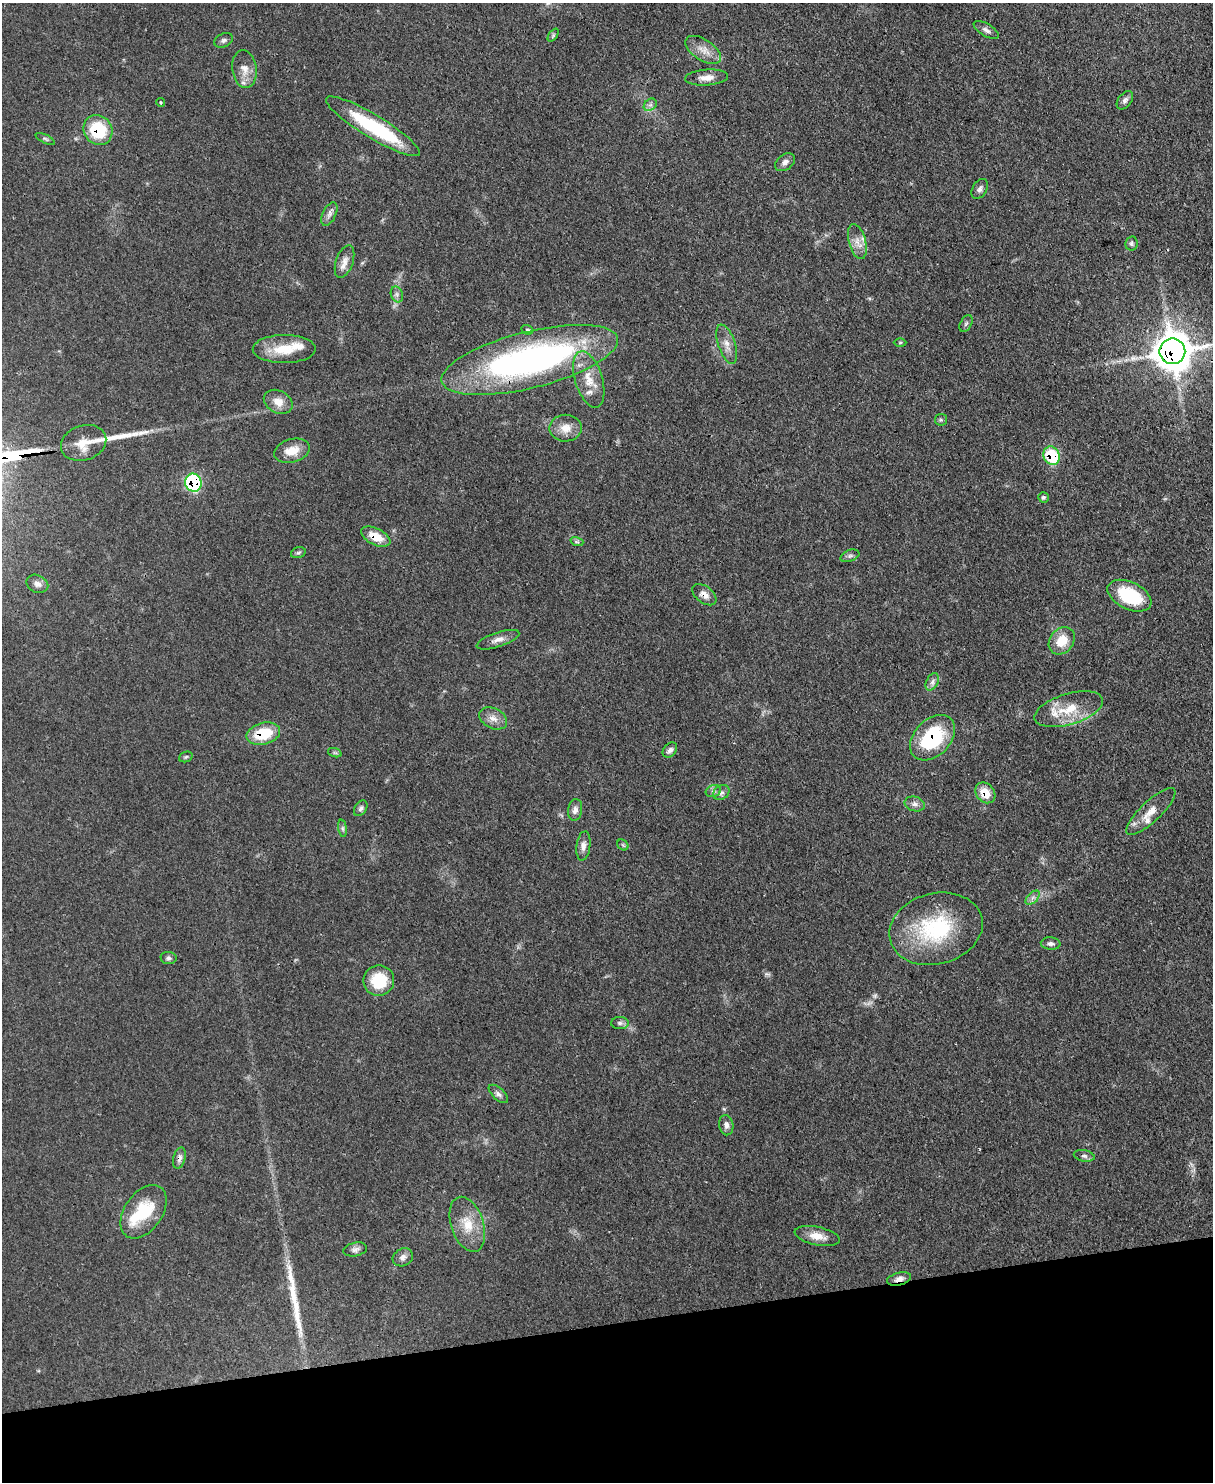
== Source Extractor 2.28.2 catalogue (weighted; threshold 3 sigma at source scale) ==
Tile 10 of 4 x 3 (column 2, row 3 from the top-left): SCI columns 1290-2500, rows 216-1695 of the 5000 x 4982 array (HDU 1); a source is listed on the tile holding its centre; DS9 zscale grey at full resolution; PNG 1215 x 1484 px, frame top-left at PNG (2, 3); each listed source drawn as its Kron ellipse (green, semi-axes under 4 px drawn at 4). Shown black and unused: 11% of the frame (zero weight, under 3 of 4 exposures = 9% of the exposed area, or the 3 px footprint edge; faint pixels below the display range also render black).
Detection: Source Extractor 2.28.2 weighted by HDU 2 'WHT'; one run over the whole footprint, this tile lists its part. Background 0.0551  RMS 0.004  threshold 0.0179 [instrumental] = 3 sigma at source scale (4.5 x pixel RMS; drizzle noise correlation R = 1.50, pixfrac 1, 0.05/0.05 arcsec/px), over >= 5 px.
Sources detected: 89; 1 too faint to see at this stretch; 1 inside a brighter object's white glare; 2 long thin detections or spike segments (spike, bleed or trail) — neither listed nor drawn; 7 inside a brighter listed object's ellipse — not listed separately; the other 78 listed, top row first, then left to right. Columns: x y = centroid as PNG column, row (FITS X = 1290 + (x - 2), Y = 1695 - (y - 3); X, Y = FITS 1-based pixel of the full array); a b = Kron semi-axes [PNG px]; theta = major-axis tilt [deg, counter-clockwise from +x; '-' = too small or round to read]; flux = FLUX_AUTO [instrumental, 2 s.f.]
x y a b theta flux
986 30 14 6 -31 1.6
553 35 7 4 54 0.68
224 40 10 6 23 1.3
703 50 20 10 -33 4.8
244 69 19 12 -82 4.9
707 77 21 8 4 4
1125 100 10 6 52 1.6
161 103 4 3 - 0.4
650 105 7 5 43 1.3
373 126 54 11 -31 37
98 130 15 14 - 20
45 139 10 3 -25 0.76
785 162 11 7 37 1.9
980 189 11 7 59 1.5
329 214 12 6 64 1.9
857 241 18 8 -75 3.8
1131 243 7 6 - 0.97
344 262 17 8 70 3.3
397 294 8 6 -71 1.2
966 324 9 5 62 0.85
527 330 6 4 -20 0.64
900 342 6 4 1 0.61
727 344 20 8 -72 3.7
284 349 31 14 0 12
1172 351 13 13 - 870
530 360 91 28 14 150
589 379 29 13 -73 9
278 402 15 11 -26 4.7
941 420 6 5 - 0.77
566 428 16 13 0 5.4
84 443 23 17 19 7.9
292 451 18 11 15 6.9
1051 456 9 8 - 19
193 483 9 8 - 42
1043 497 5 5 - 0.73
376 537 16 8 -26 6.7
577 542 6 4 -18 0.67
298 553 7 5 17 0.83
850 556 10 5 21 1.2
37 584 11 8 -24 2.3
704 595 14 8 -37 3
1129 596 23 13 -26 21
498 640 22 7 18 3
1062 641 15 11 51 8.9
932 682 9 6 62 1.6
1069 709 35 15 17 13
493 718 15 10 -28 3.4
263 734 17 10 15 15
933 738 26 18 46 30
670 750 8 6 48 1.5
335 753 7 4 -18 0.69
186 757 7 5 22 0.68
713 791 8 6 20 1.3
721 793 9 7 34 1.4
985 793 11 9 -48 7
915 804 10 7 -15 1.8
361 808 9 5 57 1.2
575 810 11 7 81 2.1
1151 812 32 10 43 6.5
343 828 9 4 -82 0.88
623 845 6 5 - 0.75
583 846 14 7 83 2.4
1033 898 8 5 46 1.4
936 929 47 35 14 40
1051 943 10 6 -4 1.4
169 958 8 6 -6 1.1
379 981 15 15 - 16
620 1023 9 6 1 1.3
498 1094 12 6 -43 1.6
726 1125 10 7 -80 1.8
1084 1156 10 5 -11 1.3
179 1158 11 6 74 1.6
144 1212 30 19 55 18
467 1224 28 16 -71 10
817 1236 23 9 -11 5.5
355 1249 12 6 12 1.6
403 1257 10 8 29 2.1
899 1279 12 6 15 2.5
Overlapping masked pixels (flux is a lower limit): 12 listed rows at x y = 98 130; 1172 351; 1051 456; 193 483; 376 537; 704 595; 263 734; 933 738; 985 793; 1151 812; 179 1158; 899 1279
Isophote crosses this tile's border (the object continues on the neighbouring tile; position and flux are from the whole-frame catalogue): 1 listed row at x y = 1172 351